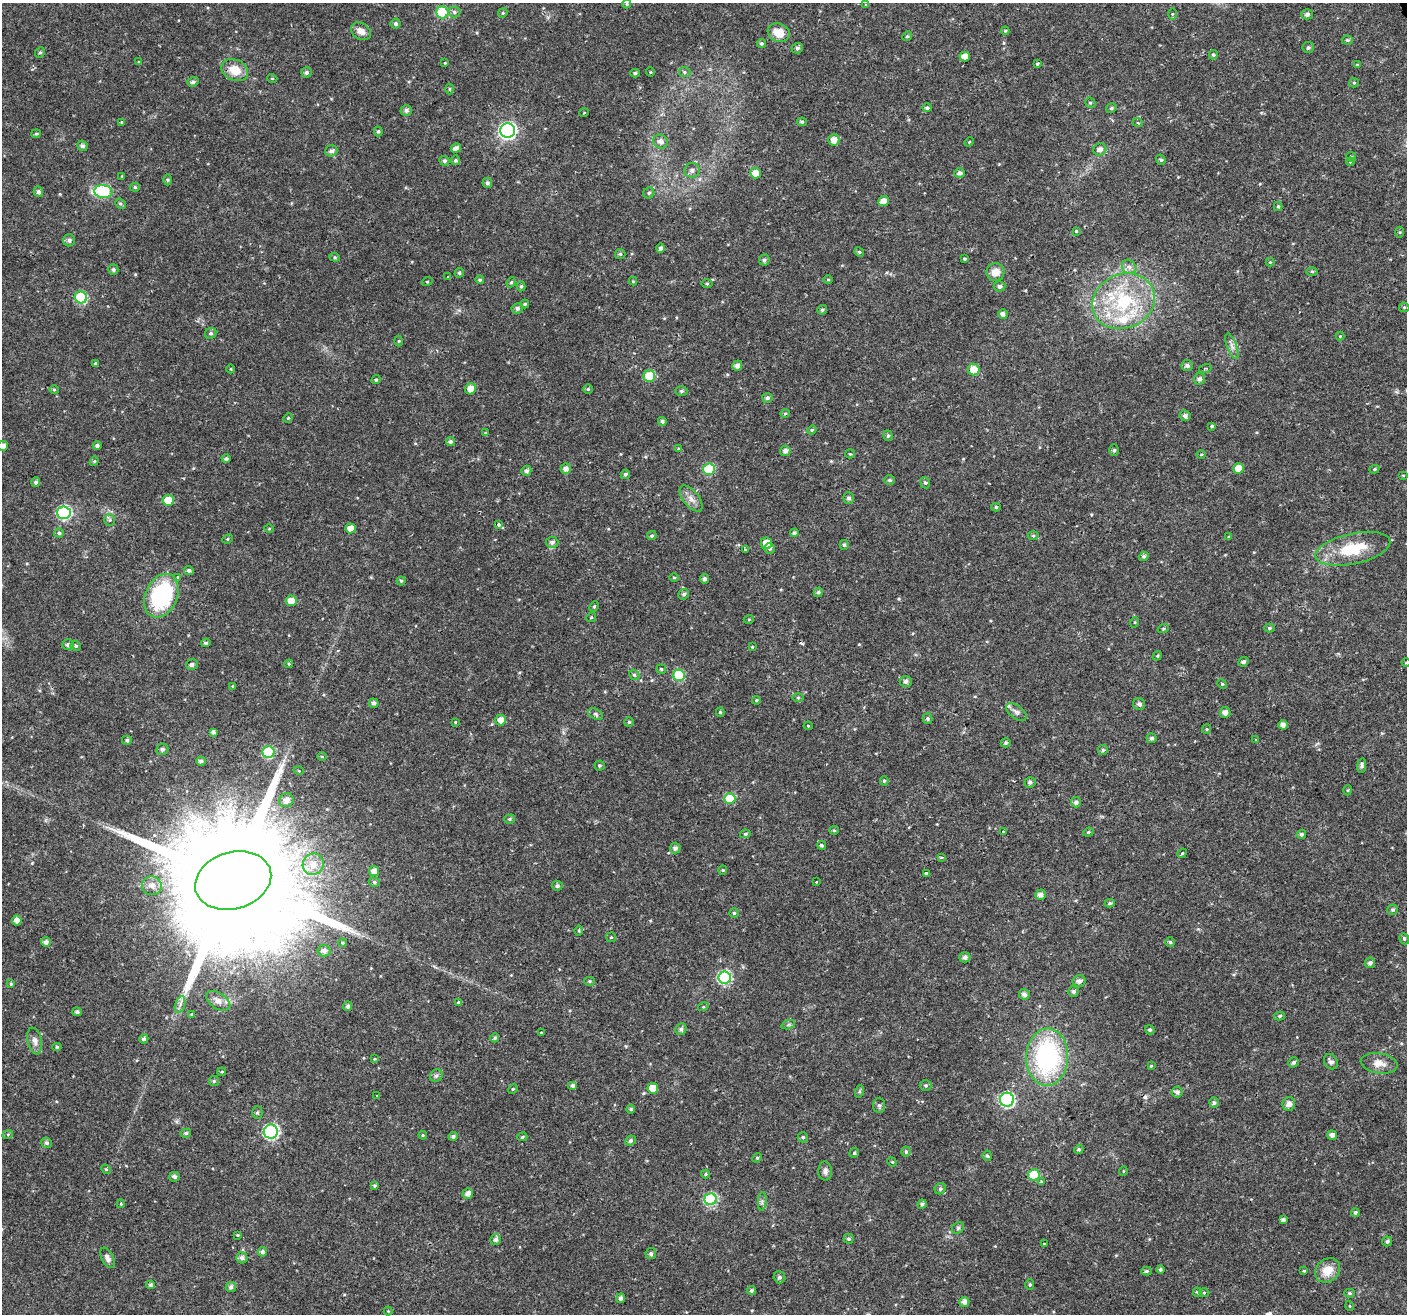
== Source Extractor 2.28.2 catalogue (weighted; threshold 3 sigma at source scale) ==
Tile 10 of 4 x 4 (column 2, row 3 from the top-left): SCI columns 1405-2809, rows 1398-2709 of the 5621 x 5477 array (HDU 1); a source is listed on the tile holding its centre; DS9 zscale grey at full resolution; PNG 1409 x 1316 px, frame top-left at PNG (2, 3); each listed source drawn as its Kron ellipse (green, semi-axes under 4 px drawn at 4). Shown black and unused: <1% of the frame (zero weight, under 2 of 3 exposures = <1% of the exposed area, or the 3 px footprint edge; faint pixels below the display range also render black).
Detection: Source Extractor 2.28.2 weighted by HDU 2 'WHT'; one run over the whole footprint, this tile lists its part. Background 0.0197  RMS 0.0029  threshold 0.013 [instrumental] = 3 sigma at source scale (4.5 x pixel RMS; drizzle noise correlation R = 1.50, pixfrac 1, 0.0396/0.0396 arcsec/px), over >= 5 px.
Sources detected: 373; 2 cosmic-ray / hot-pixel residue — neither listed nor drawn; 5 inside a brighter listed object's ellipse — not listed separately; the other 366 listed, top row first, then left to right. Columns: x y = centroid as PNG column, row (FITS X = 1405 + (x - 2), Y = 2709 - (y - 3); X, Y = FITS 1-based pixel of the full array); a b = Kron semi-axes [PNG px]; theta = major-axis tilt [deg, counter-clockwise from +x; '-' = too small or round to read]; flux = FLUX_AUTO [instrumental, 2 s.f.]
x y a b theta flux
627 4 4 4 - 0.32
866 5 4 3 - 0.26
442 12 6 6 - 18
454 12 6 5 - 0.68
503 13 5 4 - 0.36
1172 14 5 4 - 0.31
1307 14 5 5 - 0.77
396 24 5 5 - 0.71
361 31 11 8 -35 1.9
1005 31 4 4 - 0.3
779 33 11 9 -19 4.3
907 36 5 4 - 0.39
1347 40 5 4 - 0.45
761 43 5 4 - 0.57
797 48 6 5 - 0.64
1308 48 5 5 - 0.6
40 53 5 4 - 0.45
1213 55 5 4 - 0.49
965 56 5 5 - 2.8
139 62 4 3 - 0.27
445 63 4 3 - 0.23
1037 64 3 3 - 0.58
1357 65 4 3 - 0.26
235 70 14 10 -25 5
306 72 5 5 - 0.71
650 72 5 3 - 0.23
684 72 6 5 - 0.52
635 73 5 3 - 0.48
272 78 5 3 - 0.23
193 82 5 4 - 0.71
1354 83 5 4 - 0.33
449 89 5 3 - 0.32
1090 103 5 4 - 0.41
927 108 5 4 - 0.61
1111 108 5 4 - 0.5
406 110 6 5 - 0.88
584 113 5 3 - 0.21
122 122 3 3 - 0.92
802 122 5 4 - 0.49
1138 123 5 3 - 0.23
378 131 5 4 - 0.48
508 131 7 7 - 83
36 134 5 4 - 0.35
834 140 5 5 - 2.4
661 141 7 6 - 1.4
969 142 5 4 - 0.27
82 146 5 5 - 0.87
456 148 5 4 - 1.3
1100 149 6 6 - 1.5
331 151 6 5 - 0.85
1351 157 5 3 - 0.54
455 160 5 4 - 0.57
1161 160 5 4 - 0.49
444 161 5 4 - 0.7
1350 162 4 3 - 0.25
692 170 7 7 - 1.1
756 173 5 5 - 3.3
959 173 5 5 - 0.91
122 176 3 3 - 0.21
168 180 5 3 - 0.34
487 183 5 5 - 0.8
135 187 5 4 - 0.47
38 192 5 4 - 0.79
103 192 9 6 -8 23
649 193 5 5 - 0.56
884 201 5 5 - 2.4
120 204 6 4 -43 0.44
1278 206 4 4 - 0.39
1076 231 4 4 - 0.27
1400 232 5 3 - 0.31
69 240 6 6 - 0.83
661 248 5 4 - 0.79
859 252 5 4 - 0.37
620 254 5 5 - 0.46
335 257 5 4 - 0.38
964 259 3 3 - 0.61
764 260 5 5 - 0.66
1270 262 4 4 - 0.26
1129 267 8 6 -44 1
113 269 5 5 - 0.71
1312 271 6 4 -1 0.36
995 272 9 8 - 2.8
459 273 5 4 - 0.52
448 277 4 4 - 0.23
480 280 4 4 - 0.53
828 280 4 3 - 0.32
633 281 4 4 - 0.27
427 282 5 3 - 0.28
511 282 5 4 - 0.42
707 283 6 4 -1 0.31
521 286 5 4 - 0.49
1000 286 6 5 - 0.94
81 297 6 6 - 20
1124 301 32 27 24 23
525 304 4 3 - 0.49
1404 307 5 4 - 0.41
517 308 6 5 - 0.84
822 310 5 4 - 0.49
1003 314 5 4 - 0.88
211 333 6 5 - 0.62
1340 336 4 4 - 0.27
398 341 5 3 - 0.29
1232 346 13 5 -70 1.2
96 363 3 2 - 0.44
1187 365 5 5 - 0.94
737 366 5 5 - 1.2
231 369 4 3 - 0.25
1205 369 6 3 16 0.41
974 370 6 5 - 3.7
649 376 6 6 - 11
1199 379 6 5 - 0.88
376 380 5 4 - 0.4
471 389 6 5 - 2.4
588 389 5 5 - 0.4
54 390 4 4 - 0.34
681 391 6 5 - 0.53
767 398 5 5 - 0.7
785 413 5 4 - 0.34
1185 416 6 5 - 0.86
288 418 5 4 - 0.33
662 421 4 4 - 0.65
1212 426 4 3 - 0.58
812 430 4 4 - 0.33
486 433 4 3 - 0.4
888 436 5 4 - 0.53
450 442 5 4 - 0.67
3 446 5 5 - 1.8
97 446 4 4 - 0.78
678 449 3 3 - 0.46
1114 450 6 5 - 0.5
785 451 5 5 - 1.3
850 454 5 4 - 0.36
1201 454 5 3 - 0.25
226 459 4 4 - 0.67
94 461 5 4 - 0.38
1239 468 5 5 - 4.9
566 469 5 5 - 1.4
709 469 6 6 - 16
1374 469 5 4 - 0.38
526 471 5 5 - 0.94
625 474 5 4 - 0.59
1403 475 5 3 - 0.25
889 480 5 5 - 0.58
36 482 5 4 - 0.68
925 483 6 4 -65 0.49
849 498 5 5 - 0.7
691 499 15 7 -51 2
168 500 6 5 - 4.7
996 507 5 4 - 0.46
64 513 6 6 - 36
110 520 6 5 - 0.58
498 525 4 4 - 0.92
350 528 5 5 - 2.2
269 529 5 3 - 0.29
59 533 5 4 - 0.58
794 533 4 4 - 0.66
652 536 5 4 - 0.51
1033 536 5 3 - 0.33
1229 537 4 3 - 0.33
228 539 5 4 - 0.41
552 542 6 5 - 0.84
766 543 6 5 - 4.1
844 545 5 4 - 0.54
769 548 5 5 - 0.61
1353 549 38 15 12 12
745 550 3 2 - 0.52
1144 556 5 4 - 0.61
189 570 5 4 - 0.63
178 577 4 4 - 0.3
674 577 4 3 - 0.29
704 579 5 4 - 0.89
401 581 4 4 - 0.41
818 592 5 4 - 0.63
684 594 5 5 - 0.67
161 596 23 16 66 30
291 601 5 5 - 3.1
594 606 5 4 - 0.41
591 617 5 4 - 0.35
749 619 5 3 - 0.26
1135 622 5 3 - 0.26
1269 628 5 4 - 0.46
1163 629 6 3 18 0.33
206 643 5 4 - 0.58
68 645 6 5 - 0.78
76 646 5 4 - 0.57
752 647 4 3 - 0.25
1157 656 5 3 - 0.28
1244 662 5 4 - 0.68
1406 663 4 3 - 0.25
289 664 4 4 - 0.37
192 665 6 5 - 0.8
661 669 5 4 - 0.35
634 675 5 4 - 0.51
679 675 6 5 - 16
906 681 6 5 - 0.93
1222 684 5 4 - 0.36
233 686 4 4 - 0.26
798 697 6 4 0 0.45
756 700 4 4 - 0.31
374 703 5 4 - 0.89
1139 704 6 6 - 0.99
720 712 4 4 - 0.46
1016 712 12 6 -36 1.1
1225 712 5 5 - 1.5
596 714 8 5 -28 0.65
928 718 5 5 - 0.52
501 720 5 5 - 2
455 722 4 3 - 0.24
629 722 5 5 - 0.38
1283 725 5 4 - 1.4
808 726 4 4 - 0.28
1207 729 5 4 - 0.33
213 732 4 4 - 0.78
1151 738 5 5 - 0.61
127 740 5 4 - 0.66
1256 740 3 2 - 0.51
1006 743 5 4 - 0.54
162 749 6 5 - 0.75
1103 750 5 5 - 0.44
268 752 6 6 - 21
322 757 5 3 - 0.31
201 761 5 4 - 0.79
599 765 5 5 - 0.48
1362 765 7 4 83 0.8
299 771 5 3 - 0.29
884 781 4 4 - 0.43
1030 782 5 5 - 0.75
1348 790 5 3 - 0.28
730 799 5 5 - 11
286 800 7 6 - 1.7
1076 802 5 5 - 0.8
510 819 5 4 - 0.47
834 830 5 4 - 0.37
1003 832 3 3 - 1.2
1088 832 5 4 - 0.38
745 834 5 4 - 0.47
1301 834 5 4 - 0.59
822 845 4 4 - 0.58
675 848 5 5 - 0.96
1182 853 5 4 - 0.37
942 857 4 2 - 0.31
313 864 11 10 - 3.5
723 870 4 4 - 0.31
374 871 5 5 - 1.9
926 873 4 3 - 1.8
233 881 39 28 16 15000
374 882 5 4 - 0.52
816 882 3 2 - 0.17
152 886 10 9 - 2.2
557 886 5 5 - 0.78
1040 895 5 5 - 1.3
1110 903 5 4 - 0.48
1393 910 5 5 - 0.51
734 913 5 5 - 0.45
17 920 5 5 - 1.8
579 930 5 3 - 0.31
611 937 5 5 - 0.35
1404 939 6 4 -70 0.41
46 942 5 4 - 1.1
1170 942 5 5 - 0.45
343 943 4 3 - 0.35
324 951 6 5 - 1.2
965 957 5 5 - 0.95
1370 963 5 5 - 0.78
725 978 6 6 - 34
590 981 5 4 - 0.41
1079 981 6 5 - 1.1
11 984 4 4 - 0.4
1073 991 5 5 - 0.68
1024 994 5 5 - 1.1
218 1001 13 8 -32 1.8
458 1002 4 3 - 0.38
180 1004 9 5 76 1
348 1006 5 4 - 0.68
703 1007 5 3 - 0.28
77 1012 5 4 - 0.74
191 1014 4 3 - 0.29
1279 1016 5 4 - 0.47
788 1025 7 4 19 0.53
681 1029 6 5 - 0.84
1150 1030 5 4 - 0.54
541 1032 3 2 - 0.39
495 1038 4 4 - 0.57
144 1039 5 4 - 0.79
35 1041 13 7 -78 1.6
57 1047 5 4 - 0.45
1047 1057 28 21 88 43
374 1059 3 3 - 0.25
1293 1062 5 5 - 0.66
1331 1062 8 6 -54 1
1379 1063 18 10 -9 2.9
1151 1066 4 4 - 0.25
222 1072 4 3 - 0.31
436 1076 7 6 - 0.72
214 1081 5 5 - 0.42
926 1085 6 5 - 0.54
573 1086 5 4 - 0.91
653 1088 5 5 - 4.1
513 1089 5 4 - 0.37
860 1091 6 4 71 0.37
1177 1092 5 5 - 1
377 1096 2 2 - 0.26
1007 1100 7 7 - 47
1214 1103 5 5 - 0.64
1289 1104 7 6 - 1.5
879 1105 7 6 - 0.66
631 1109 4 4 - 0.57
257 1113 6 5 - 0.48
271 1132 7 7 - 52
186 1133 5 4 - 0.6
8 1134 5 3 - 0.32
423 1135 4 4 - 0.32
1332 1135 5 4 - 1.2
453 1136 4 4 - 0.63
522 1137 5 4 - 0.38
803 1137 5 5 - 0.52
630 1141 5 4 - 0.61
46 1143 5 5 - 0.74
1079 1149 5 4 - 0.51
906 1152 5 4 - 0.57
854 1153 5 4 - 0.46
987 1156 5 4 - 0.44
757 1158 5 4 - 0.36
892 1162 5 4 - 0.31
106 1169 5 4 - 0.35
825 1171 9 7 -88 1.1
1123 1171 5 3 - 0.22
705 1174 4 4 - 0.38
1034 1175 6 5 - 10
174 1177 5 5 - 0.84
1041 1182 4 3 - 0.48
375 1186 4 4 - 0.47
940 1189 6 5 - 0.63
468 1194 5 5 - 1.5
711 1199 6 6 - 27
762 1201 9 3 85 0.61
121 1204 4 4 - 0.35
922 1204 5 4 - 0.67
1355 1212 4 4 - 0.54
1283 1220 4 4 - 0.77
958 1228 7 5 46 0.5
237 1235 4 3 - 0.29
849 1239 5 5 - 0.54
495 1240 5 5 - 0.98
1387 1241 5 5 - 0.6
1044 1244 3 3 - 0.35
262 1252 4 4 - 0.91
651 1254 5 5 - 0.75
107 1258 11 6 -63 1.1
242 1258 5 5 - 1.1
1160 1269 4 4 - 0.49
1328 1270 13 11 42 4.4
1146 1271 5 4 - 0.51
1304 1271 4 3 - 0.3
779 1277 6 6 - 0.75
151 1285 4 4 - 0.59
1030 1285 5 4 - 0.4
231 1287 5 5 - 0.84
751 1290 5 4 - 0.6
1197 1292 5 4 - 0.37
1204 1293 5 3 - 0.33
1350 1293 5 4 - 0.42
621 1298 4 4 - 1
964 1302 5 5 - 1.4
1350 1306 5 3 - 0.24
388 1311 4 4 - 0.25
Overlapping masked pixels (flux is a lower limit): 1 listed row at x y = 233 881
Isophote crosses this tile's border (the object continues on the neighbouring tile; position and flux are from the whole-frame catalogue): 2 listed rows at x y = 3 446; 1406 663